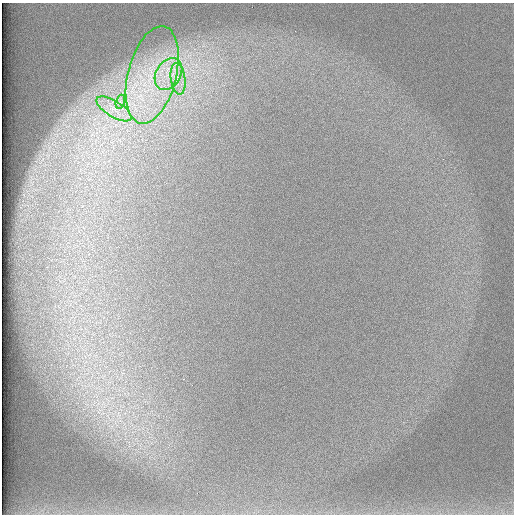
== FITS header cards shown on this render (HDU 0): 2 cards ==
NAXIS1  =                  512 /
NAXIS2  =                  512 /

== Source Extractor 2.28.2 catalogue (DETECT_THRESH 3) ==
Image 512 x 512 px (HDU 0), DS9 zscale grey, 1 PNG px = 1 image px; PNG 516 x 516 px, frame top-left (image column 1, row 512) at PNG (2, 3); each listed source drawn as its Kron ellipse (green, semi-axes under 4 px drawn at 4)
Background 98.1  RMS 2.9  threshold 8.78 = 3 sigma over >= 5 px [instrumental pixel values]
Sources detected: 5; all 5 listed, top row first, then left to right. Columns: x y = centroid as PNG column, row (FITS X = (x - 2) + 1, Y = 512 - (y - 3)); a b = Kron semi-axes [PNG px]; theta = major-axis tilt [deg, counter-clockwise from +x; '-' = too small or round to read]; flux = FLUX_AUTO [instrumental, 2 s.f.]
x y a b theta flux
168 74 17 12 58 4600
152 75 50 24 76 20000
178 79 16 7 -82 2500
120 102 7 4 72 550
114 109 20 8 -32 2700